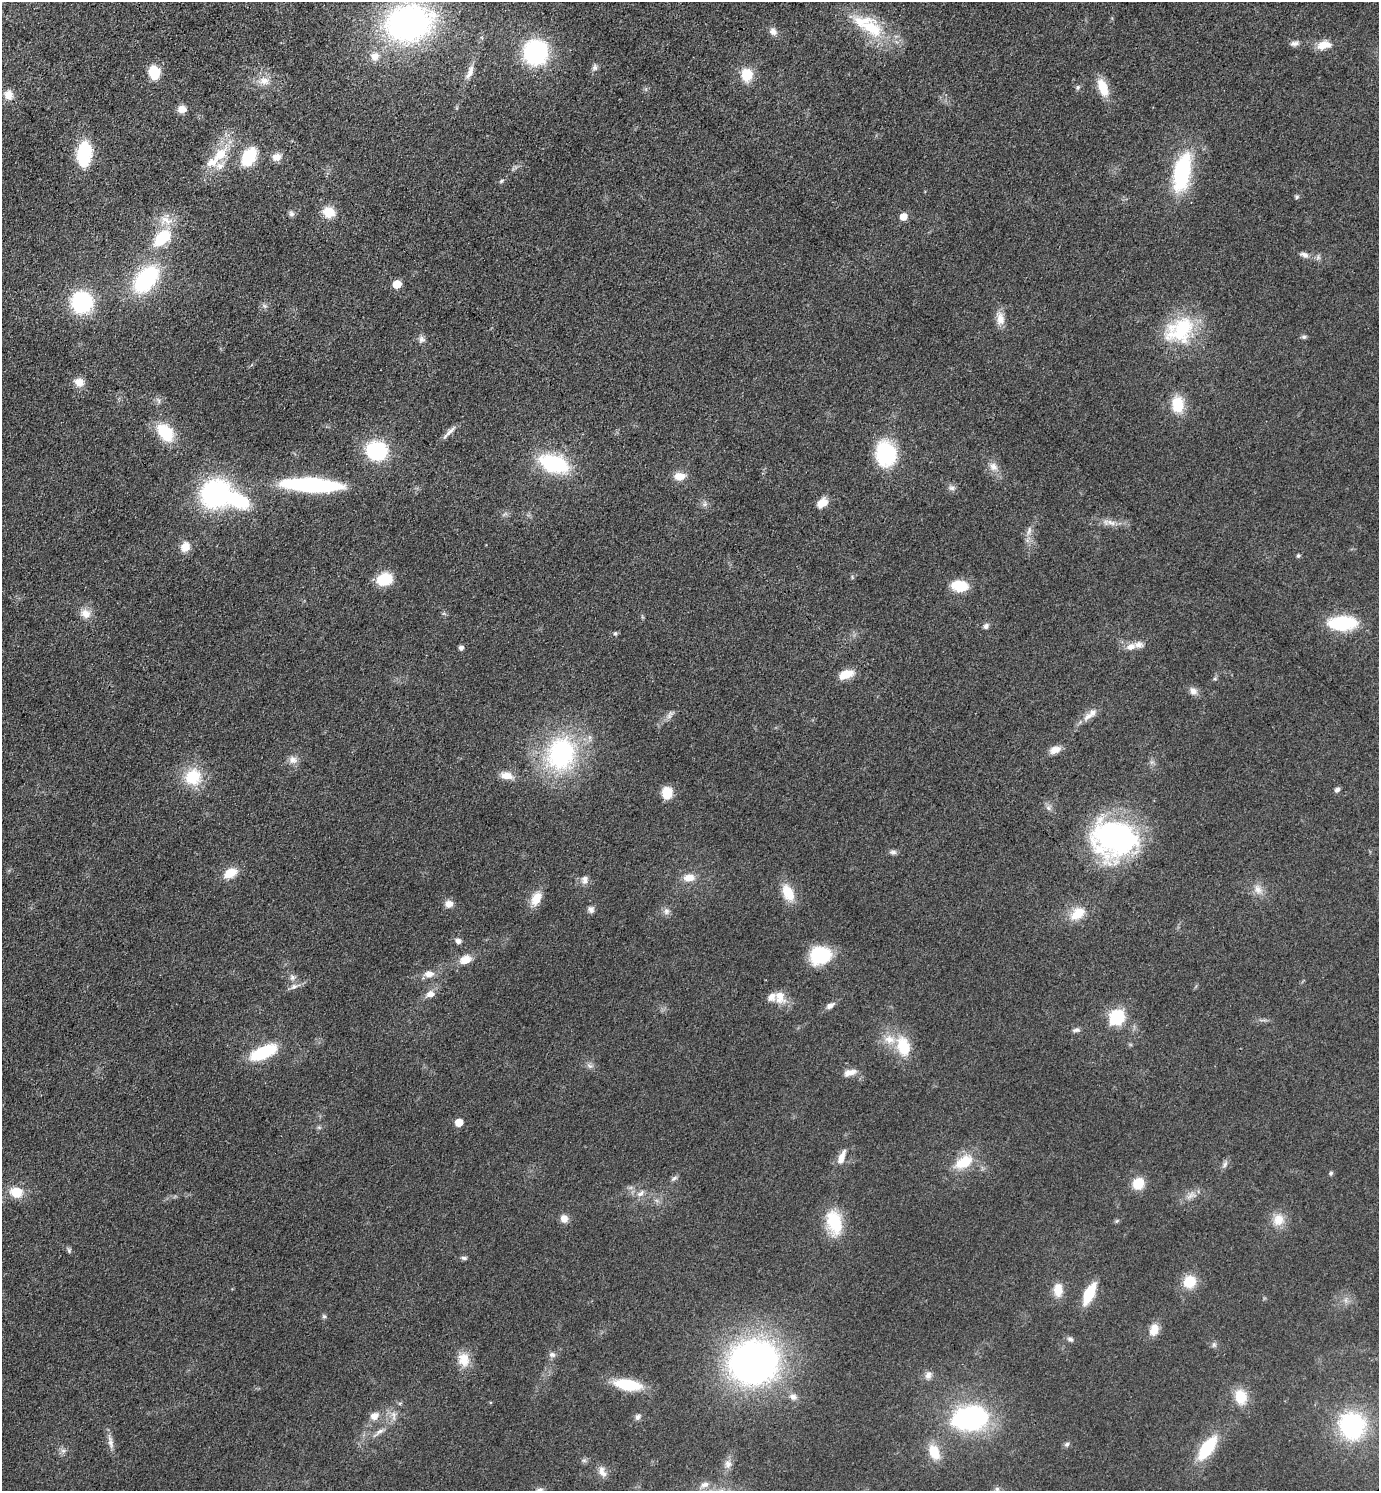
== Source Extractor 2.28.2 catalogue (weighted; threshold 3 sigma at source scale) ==
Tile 11 of 4 x 4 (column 3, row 3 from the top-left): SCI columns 3053-4429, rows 1491-2979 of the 5962 x 5959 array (HDU 1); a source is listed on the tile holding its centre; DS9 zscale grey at full resolution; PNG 1381 x 1493 px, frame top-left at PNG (2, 2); no overlay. Shown black and unused: <1% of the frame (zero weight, under 3 of 4 exposures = <1% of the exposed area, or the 3 px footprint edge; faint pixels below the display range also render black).
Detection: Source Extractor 2.28.2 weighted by HDU 2 'WHT'; one run over the whole footprint, this tile lists its part. Background 0.0779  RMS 0.0064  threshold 0.029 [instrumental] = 3 sigma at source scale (4.5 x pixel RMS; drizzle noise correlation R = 1.50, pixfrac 1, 0.05/0.05 arcsec/px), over >= 5 px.
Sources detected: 159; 2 inside a brighter object's white glare — not listed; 8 inside a brighter listed object's ellipse — not listed separately; the other 149 listed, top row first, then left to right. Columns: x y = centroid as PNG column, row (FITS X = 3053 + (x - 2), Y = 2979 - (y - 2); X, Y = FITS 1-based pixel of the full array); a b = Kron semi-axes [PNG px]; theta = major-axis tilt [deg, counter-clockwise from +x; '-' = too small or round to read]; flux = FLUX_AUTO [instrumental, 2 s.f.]
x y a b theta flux
409 23 38 29 12 230
872 28 36 21 -24 32
773 32 11 9 -37 3.5
1295 43 13 6 14 2.8
1324 45 17 10 11 8.7
536 52 20 19 - 90
375 56 13 12 - 6.6
595 67 9 7 66 2.2
154 72 11 9 -78 21
470 72 20 7 69 4.9
747 75 11 9 88 19
264 81 14 10 -12 6.6
1078 87 7 5 74 1.4
1103 88 21 10 -69 14
8 95 11 9 -70 5.6
182 109 10 8 -4 4.9
84 154 22 13 86 39
220 154 26 15 43 19
249 157 14 10 59 37
277 157 12 9 16 5.1
1182 172 39 15 79 72
501 181 6 4 38 1
1297 197 5 5 - 1.3
329 212 11 11 - 13
291 214 8 7 - 1.9
903 217 5 5 - 10
166 220 21 10 -17 8.8
162 238 18 10 43 34
1304 255 12 7 -21 3.3
146 279 23 13 50 89
397 284 6 5 - 16
82 302 19 18 - 62
265 306 7 5 -44 1.4
1000 319 19 10 -82 6.9
1181 330 46 29 41 47
1304 337 7 5 2 1.3
422 339 9 9 - 2.7
79 382 12 10 -16 6.4
1178 404 16 12 -84 20
165 432 18 12 -50 29
449 432 24 5 44 4.1
377 451 18 16 -9 54
886 453 25 20 -75 48
554 464 22 12 -18 74
993 467 14 10 -48 5.3
680 476 15 10 2 7.1
312 485 47 13 -2 110
952 488 9 7 12 2.4
216 494 25 23 36 110
822 503 14 10 33 7
1111 522 18 6 -19 4.9
1029 530 14 5 75 3.2
185 547 12 10 62 7.4
1298 556 5 5 - 1.1
385 579 18 13 24 18
959 586 14 9 -8 23
86 613 14 12 -32 6.8
1342 623 27 14 2 40
986 626 8 7 - 2.2
615 633 6 5 - 1.1
1131 646 12 8 22 5.4
461 648 5 5 - 2.4
846 674 15 8 20 12
1215 679 6 4 -18 0.82
1193 691 10 9 - 3.8
669 715 13 6 66 2.7
1088 717 17 8 34 5.5
1055 750 14 8 21 5.4
561 754 38 32 75 97
293 760 12 10 -28 4.6
506 776 16 9 -8 7.2
193 777 22 21 - 24
1337 790 7 5 42 2
667 793 13 11 -88 12
1048 808 7 4 -89 1.6
1115 838 43 34 -3 160
893 852 10 6 -2 2
230 873 14 9 26 12
689 878 14 9 2 7.6
585 879 12 8 -89 3.5
1258 890 15 10 -64 5.8
788 892 22 13 -66 14
536 898 17 10 63 10
449 904 9 9 - 4.7
591 909 9 8 - 2.4
666 911 10 8 77 3
1078 913 20 13 40 14
458 941 8 7 - 2.6
821 956 20 16 6 41
465 960 17 11 20 8.1
429 974 14 9 -5 5.2
292 977 8 8 - 2.5
294 986 10 7 20 3.1
430 994 12 8 14 4.7
780 997 19 14 -70 9.4
830 1006 11 6 31 3.4
1116 1017 7 6 - 140
1076 1030 11 5 7 2
903 1046 26 17 -74 22
263 1052 27 12 24 36
590 1066 10 5 -26 2.1
850 1072 17 8 16 5.5
459 1123 5 5 - 13
319 1127 7 4 -1 1.1
841 1158 15 8 68 5.6
964 1162 27 15 32 19
1225 1164 12 6 61 2.3
1331 1173 6 5 - 1.1
674 1178 10 5 32 1.7
1138 1183 11 10 - 15
16 1192 10 9 - 18
641 1193 12 6 36 3.3
1190 1195 14 6 47 3.9
564 1219 9 9 - 4.6
1278 1220 17 15 67 9.9
834 1222 31 18 -78 26
69 1250 7 5 -89 1.3
464 1258 8 5 -10 1.4
1190 1282 14 13 - 15
1058 1290 17 11 -88 9
1089 1294 19 8 65 28
1346 1300 7 4 72 1.8
324 1316 6 5 - 1.1
1154 1330 15 11 72 7.5
1070 1339 9 6 -31 1.9
1214 1345 7 6 - 1.7
552 1355 9 7 -16 2.4
464 1359 19 15 -81 11
754 1362 40 36 14 310
928 1375 11 9 73 3.4
628 1385 24 10 -10 34
793 1397 10 8 -26 3.2
1241 1397 17 13 -79 15
374 1416 11 9 27 5.7
393 1416 16 5 -82 3.5
638 1417 8 7 - 2.2
970 1417 22 14 12 170
1352 1426 28 26 -64 71
379 1431 15 6 31 3.7
111 1442 19 6 -79 4.4
1067 1444 8 6 43 1.6
1207 1448 33 14 54 29
63 1451 7 6 - 2
934 1452 20 12 -66 13
584 1460 7 4 -1 1.3
728 1464 12 10 -85 4
602 1472 15 9 -64 4.9
704 1485 13 8 18 4.2
997 1489 8 6 -88 1.9
Isophote crosses this tile's border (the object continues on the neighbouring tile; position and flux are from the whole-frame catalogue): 2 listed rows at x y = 409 23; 997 1489